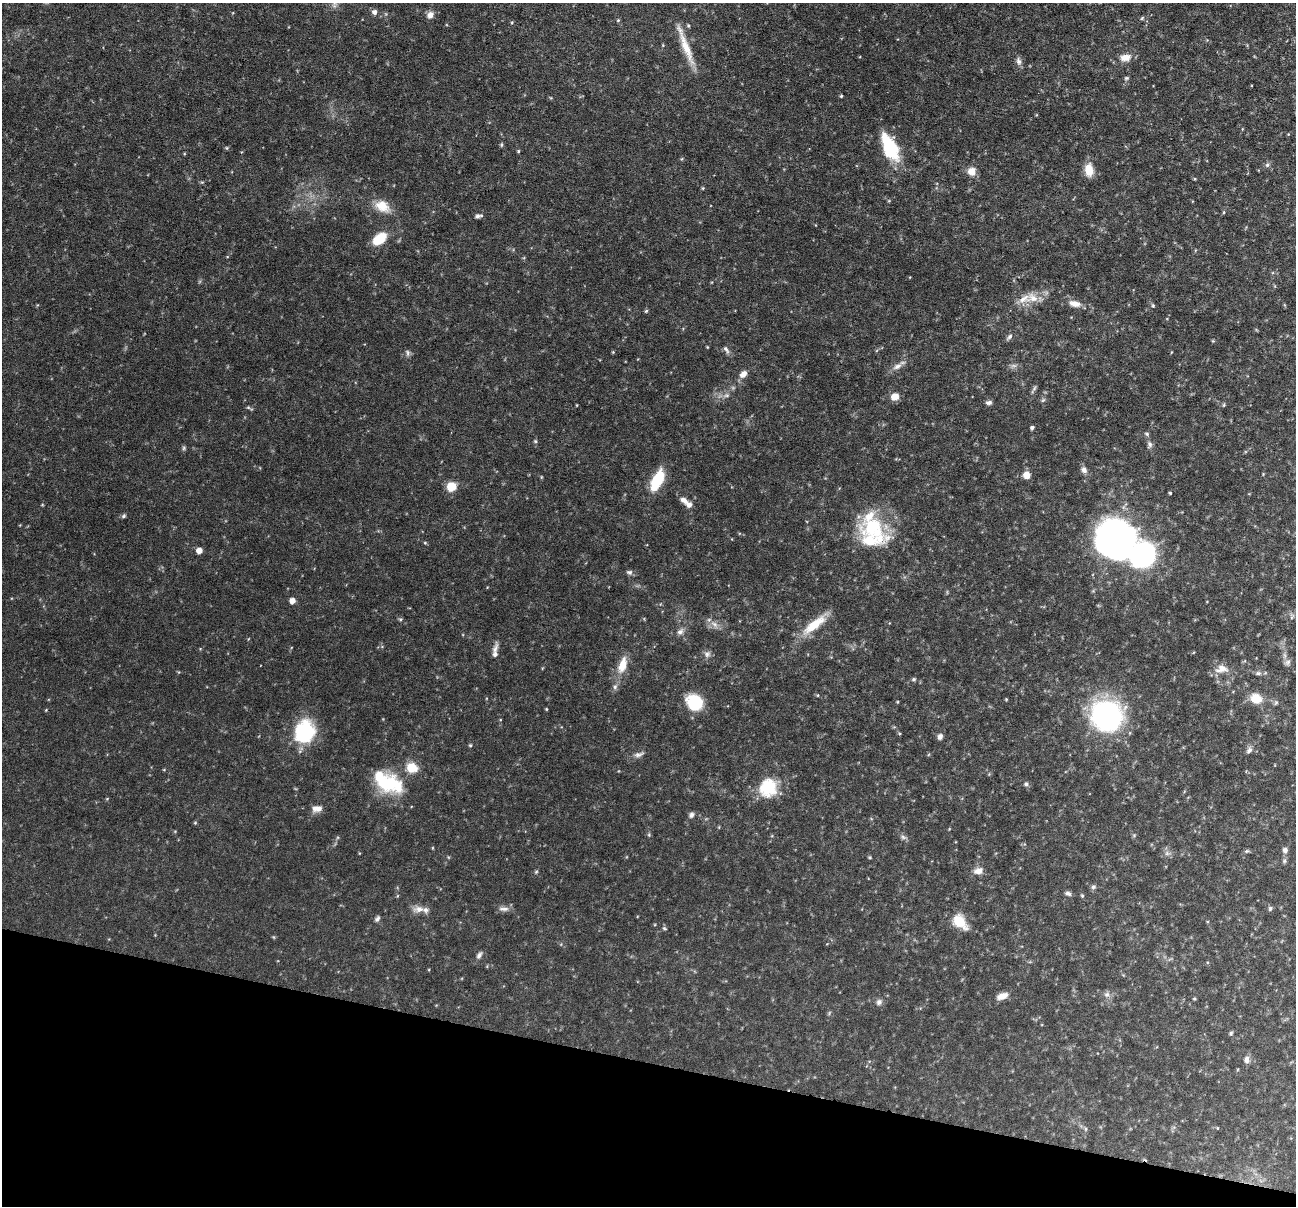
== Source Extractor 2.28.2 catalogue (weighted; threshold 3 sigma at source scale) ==
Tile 15 of 4 x 4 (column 3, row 4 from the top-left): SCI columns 2587-3880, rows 248-1451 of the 5173 x 5188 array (HDU 1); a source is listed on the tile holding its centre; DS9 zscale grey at full resolution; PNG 1298 x 1208 px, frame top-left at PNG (2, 3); no overlay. Shown black and unused: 12% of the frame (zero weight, under 3 of 6 exposures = <1% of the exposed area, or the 3 px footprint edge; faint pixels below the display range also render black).
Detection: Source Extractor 2.28.2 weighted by HDU 2 'WHT'; one run over the whole footprint, this tile lists its part. Background 0.0644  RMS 0.0042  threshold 0.0171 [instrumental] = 3 sigma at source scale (4.09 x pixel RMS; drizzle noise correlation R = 1.36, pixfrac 0.8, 0.05/0.05 arcsec/px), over >= 5 px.
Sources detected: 148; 1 too faint to see at this stretch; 2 inside a brighter object's white glare — not listed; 7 inside a brighter listed object's ellipse — not listed separately; the other 138 listed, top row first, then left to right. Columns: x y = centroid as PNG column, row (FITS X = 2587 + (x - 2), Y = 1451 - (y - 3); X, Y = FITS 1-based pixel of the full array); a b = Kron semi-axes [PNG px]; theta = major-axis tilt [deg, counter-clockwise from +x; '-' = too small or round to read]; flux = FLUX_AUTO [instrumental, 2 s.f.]
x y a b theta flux
334 3 16 8 -77 2.6
374 12 7 6 - 1.6
430 15 10 8 52 2.2
1142 18 6 4 45 0.54
618 20 5 4 - 0.48
512 22 4 3 - 0.37
688 25 5 4 - 0.53
685 46 61 8 -69 9.6
1125 58 15 9 5 4.1
1019 61 10 7 -74 1.7
1126 78 6 5 - 0.63
841 96 3 3 - 0.55
502 145 6 3 82 0.5
890 147 28 13 -64 24
227 148 5 5 - 0.47
518 151 4 4 - 0.44
1267 165 7 6 - 0.99
1089 170 14 9 -83 6.3
972 171 11 11 - 3.4
1195 179 5 3 - 0.37
703 188 4 4 - 0.42
382 206 21 14 -29 6.7
1224 212 5 3 - 0.39
478 216 9 5 13 1.2
379 239 14 9 40 11
1024 299 23 13 19 6.3
1075 304 18 8 -12 3.6
1153 305 6 4 -69 0.54
646 311 5 4 - 0.51
1009 337 11 5 47 1.2
1213 341 5 4 - 0.41
707 347 3 3 - 0.31
726 349 12 6 -58 1.4
613 352 4 4 - 0.38
408 353 9 6 -79 1
897 366 15 7 27 2.6
743 374 9 7 44 2.8
1034 389 12 4 60 0.94
726 395 10 6 10 1.5
895 397 8 7 - 3.9
1043 400 7 4 44 0.64
989 403 7 5 3 1.2
577 405 4 2 - 0.28
1224 405 6 4 82 0.49
249 408 10 4 -31 0.68
1032 428 4 4 - 0.94
1147 434 7 5 -17 0.68
535 441 5 5 - 0.51
1149 444 10 7 -86 1.4
184 448 6 5 - 0.65
1084 470 9 7 -50 1.8
1026 475 8 8 - 3.3
541 477 5 3 - 0.34
657 480 21 9 64 17
451 486 7 7 - 9.5
1170 493 3 3 - 0.46
683 500 11 7 -27 2
42 505 5 3 - 0.32
124 516 7 5 42 0.72
873 528 39 28 -6 25
1116 538 40 30 20 110
425 543 5 4 - 0.44
199 551 5 5 - 3.5
629 572 9 6 -23 1.1
292 601 5 5 - 3.5
1292 617 10 4 63 0.91
400 619 5 5 - 0.56
714 624 13 7 -46 2.4
815 624 40 10 40 11
680 632 10 7 48 1.8
248 639 5 3 - 0.29
495 649 20 6 73 2.1
707 654 10 9 - 1.7
1287 662 10 9 - 1.5
622 665 21 10 73 6.8
1222 669 19 12 6 4.3
1258 673 9 6 0 1.1
914 679 6 5 - 0.61
615 687 9 6 79 1.3
818 695 5 3 - 0.32
1256 698 11 10 - 7.6
1006 699 4 4 - 0.35
695 702 14 12 -50 22
897 702 3 3 - 0.33
1276 703 7 5 87 0.77
546 709 4 4 - 0.36
46 710 4 4 - 0.31
1107 716 25 23 -29 88
305 732 25 21 68 27
940 737 7 6 - 1.4
470 745 5 5 - 0.58
1249 750 10 7 64 1.4
639 754 15 7 20 1.9
412 768 6 6 - 19
164 769 5 3 - 0.31
386 783 36 22 -13 24
1026 784 6 6 - 0.98
768 787 26 23 55 14
107 799 5 3 - 0.35
317 809 14 9 7 2.8
691 815 8 7 - 1.1
195 823 5 4 - 0.44
949 829 4 3 - 0.29
649 835 6 5 - 0.52
1134 835 6 4 46 0.47
903 837 9 6 -21 1.1
432 848 5 3 - 0.34
1285 850 7 7 - 1.4
1247 851 7 5 20 0.66
359 853 4 3 - 0.28
1167 853 11 6 -8 1.4
448 857 5 3 - 0.35
870 857 5 4 - 0.45
1284 861 8 6 76 0.83
978 871 12 9 9 2.8
536 872 6 5 - 0.51
1093 887 7 6 - 0.88
1068 893 8 6 -24 1.1
1082 895 5 4 - 0.56
419 909 18 9 4 3.3
504 909 15 7 -3 1.9
1270 909 6 5 - 0.82
377 919 8 6 63 1.1
959 921 8 6 -45 25
664 928 6 5 - 0.6
155 935 3 3 - 0.26
273 937 5 3 - 0.37
479 955 11 6 60 1.3
1170 959 8 3 32 0.62
1107 995 9 8 - 1.6
1002 996 13 7 20 3.4
1194 999 5 4 - 0.42
879 1002 8 7 - 1.4
829 1013 7 4 47 0.51
1231 1033 6 4 76 0.61
1246 1060 9 7 -89 1.9
1217 1128 4 3 - 0.27
1086 1129 6 4 90 0.6
Isophote crosses this tile's border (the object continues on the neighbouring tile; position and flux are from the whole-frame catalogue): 1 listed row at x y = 334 3